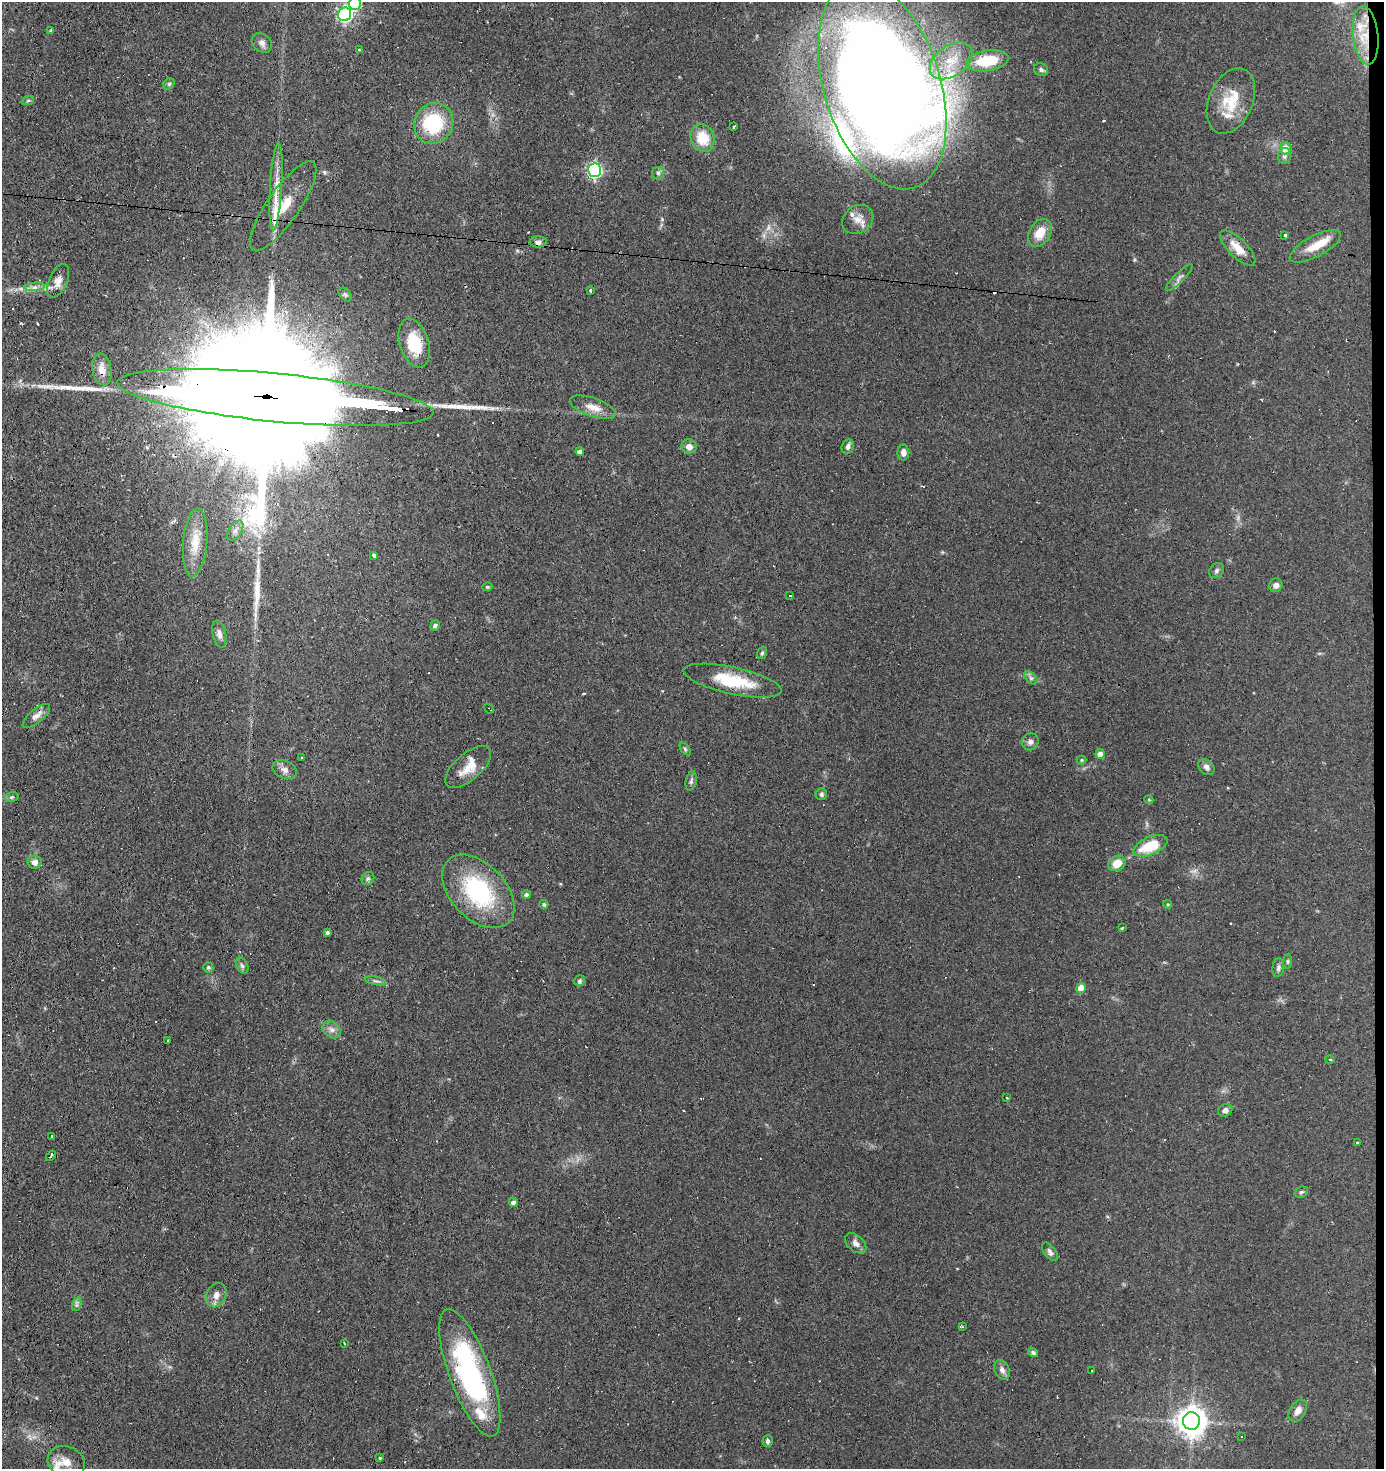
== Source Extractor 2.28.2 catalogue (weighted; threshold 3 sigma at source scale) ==
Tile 6 of 3 x 3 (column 3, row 2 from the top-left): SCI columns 2866-4247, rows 1469-2935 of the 4429 x 4403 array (HDU 1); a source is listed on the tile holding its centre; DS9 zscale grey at full resolution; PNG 1386 x 1471 px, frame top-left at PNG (2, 2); each listed source drawn as its Kron ellipse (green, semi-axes under 4 px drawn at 4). Shown black and unused: <1% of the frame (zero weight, under 3 of 4 exposures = <1% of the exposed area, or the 3 px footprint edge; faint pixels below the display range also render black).
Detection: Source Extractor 2.28.2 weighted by HDU 2 'WHT'; one run over the whole footprint, this tile lists its part. Background 0.11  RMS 0.0053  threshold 0.024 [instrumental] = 3 sigma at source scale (4.5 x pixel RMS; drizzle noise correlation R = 1.50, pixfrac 1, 0.05/0.05 arcsec/px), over >= 5 px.
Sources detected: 140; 20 cosmic-ray / hot-pixel residue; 1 long thin detection or spike segment (spike, bleed or trail) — neither listed nor drawn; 9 inside a brighter listed object's ellipse — not listed separately; the other 110 listed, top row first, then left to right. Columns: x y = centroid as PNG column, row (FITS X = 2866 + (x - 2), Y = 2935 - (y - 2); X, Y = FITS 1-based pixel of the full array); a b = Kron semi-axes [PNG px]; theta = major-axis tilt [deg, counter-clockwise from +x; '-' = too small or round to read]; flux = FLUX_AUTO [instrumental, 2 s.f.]
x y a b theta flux
355 3 6 6 - 50
345 14 7 6 - 110
51 31 4 4 - 0.94
1366 35 29 12 -84 15
262 43 11 8 -39 2.4
359 49 3 3 - 3.5
951 61 24 15 35 13
987 61 21 10 9 18
1041 70 7 6 - 1.5
169 84 6 5 - 1
882 85 107 58 -72 1400
28 100 6 4 20 0.83
1231 101 34 22 67 17
434 123 21 19 61 35
734 127 4 2 - 0.62
703 138 14 12 -72 13
1285 148 6 5 - 6.3
1284 156 8 6 73 1.6
595 170 7 6 - 100
658 173 6 6 - 1.1
276 187 44 6 86 9
283 206 53 16 55 19
858 219 16 13 37 5.6
1040 233 15 10 58 8.8
1285 235 3 3 - 1.8
538 242 8 5 3 1.7
1315 246 28 10 28 10
1238 248 23 9 -45 7.8
1179 277 18 5 44 2.2
58 281 17 9 65 4.7
35 287 10 4 5 2
591 290 3 3 - 5.8
345 295 8 5 -49 1
414 343 25 14 -73 17
102 369 16 9 -81 6.5
275 398 159 24 -5 63000
593 407 24 9 -19 6
689 446 7 7 - 3.3
848 447 7 6 - 1.7
580 452 4 4 - 2.3
903 453 8 6 89 2.4
235 531 11 6 58 2.5
195 543 34 12 85 12
374 556 4 3 - 1.8
1216 571 8 6 47 1.3
1276 585 7 6 - 2.3
487 587 5 4 - 0.77
790 596 3 3 - 1.5
435 625 5 4 - 1.2
219 634 14 6 -78 2.7
762 653 6 5 - 0.9
1031 678 8 5 -44 1.3
733 681 50 13 -12 23
489 709 5 2 - 0.65
36 716 17 6 39 3.5
1030 742 8 8 - 2.2
685 749 7 3 -54 0.76
1100 754 5 4 - 3.3
301 757 3 2 - 0.68
1082 760 5 4 - 0.66
468 767 28 13 41 8.8
1206 767 9 6 -48 2
285 770 12 9 -23 3
691 781 10 5 77 1.3
821 794 6 5 - 1.1
12 797 7 5 12 0.89
1149 800 4 3 - 0.52
1150 846 18 9 23 17
35 862 7 6 - 2.8
1117 863 9 7 30 6.9
368 878 7 5 51 1.2
478 891 43 27 -46 53
526 895 4 4 - 1.3
544 904 4 4 - 0.91
1168 904 4 4 - 0.53
1122 928 4 3 - 1
327 932 4 3 - 0.99
1287 961 7 4 82 0.8
242 966 9 5 -63 1.3
208 967 5 5 - 0.94
1278 968 9 6 84 1.4
375 981 10 3 -10 1.2
580 981 6 5 - 1
1081 988 5 4 - 8.1
332 1030 10 7 -43 2.5
167 1040 3 2 - 0.81
1330 1059 4 3 - 0.51
1007 1097 3 3 - 1.1
1225 1110 7 6 - 1.9
52 1136 3 3 - 1.2
1357 1142 3 3 - 1.6
51 1156 6 2 46 1.2
1301 1192 7 5 21 0.97
513 1202 4 4 - 3.2
856 1243 12 8 -41 3
1050 1252 11 5 -53 1.8
216 1295 13 9 65 3.7
77 1304 7 4 72 1.1
962 1327 3 3 - 0.71
345 1343 3 2 - 0.76
1033 1352 5 4 - 1.1
1002 1370 10 7 -64 2.7
1092 1370 3 3 - 1
470 1373 67 20 -70 96
1298 1411 12 8 57 3.5
1191 1421 9 8 - 730
1241 1437 3 2 - 0.49
768 1441 6 5 - 1.3
380 1458 4 4 - 0.63
66 1462 19 15 -23 8.2
Overlapping masked pixels (flux is a lower limit): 7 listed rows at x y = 1366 35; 882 85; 283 206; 1238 248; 275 398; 733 681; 478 891
Isophote crosses this tile's border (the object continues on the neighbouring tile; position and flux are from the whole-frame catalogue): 2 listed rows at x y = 355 3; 66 1462